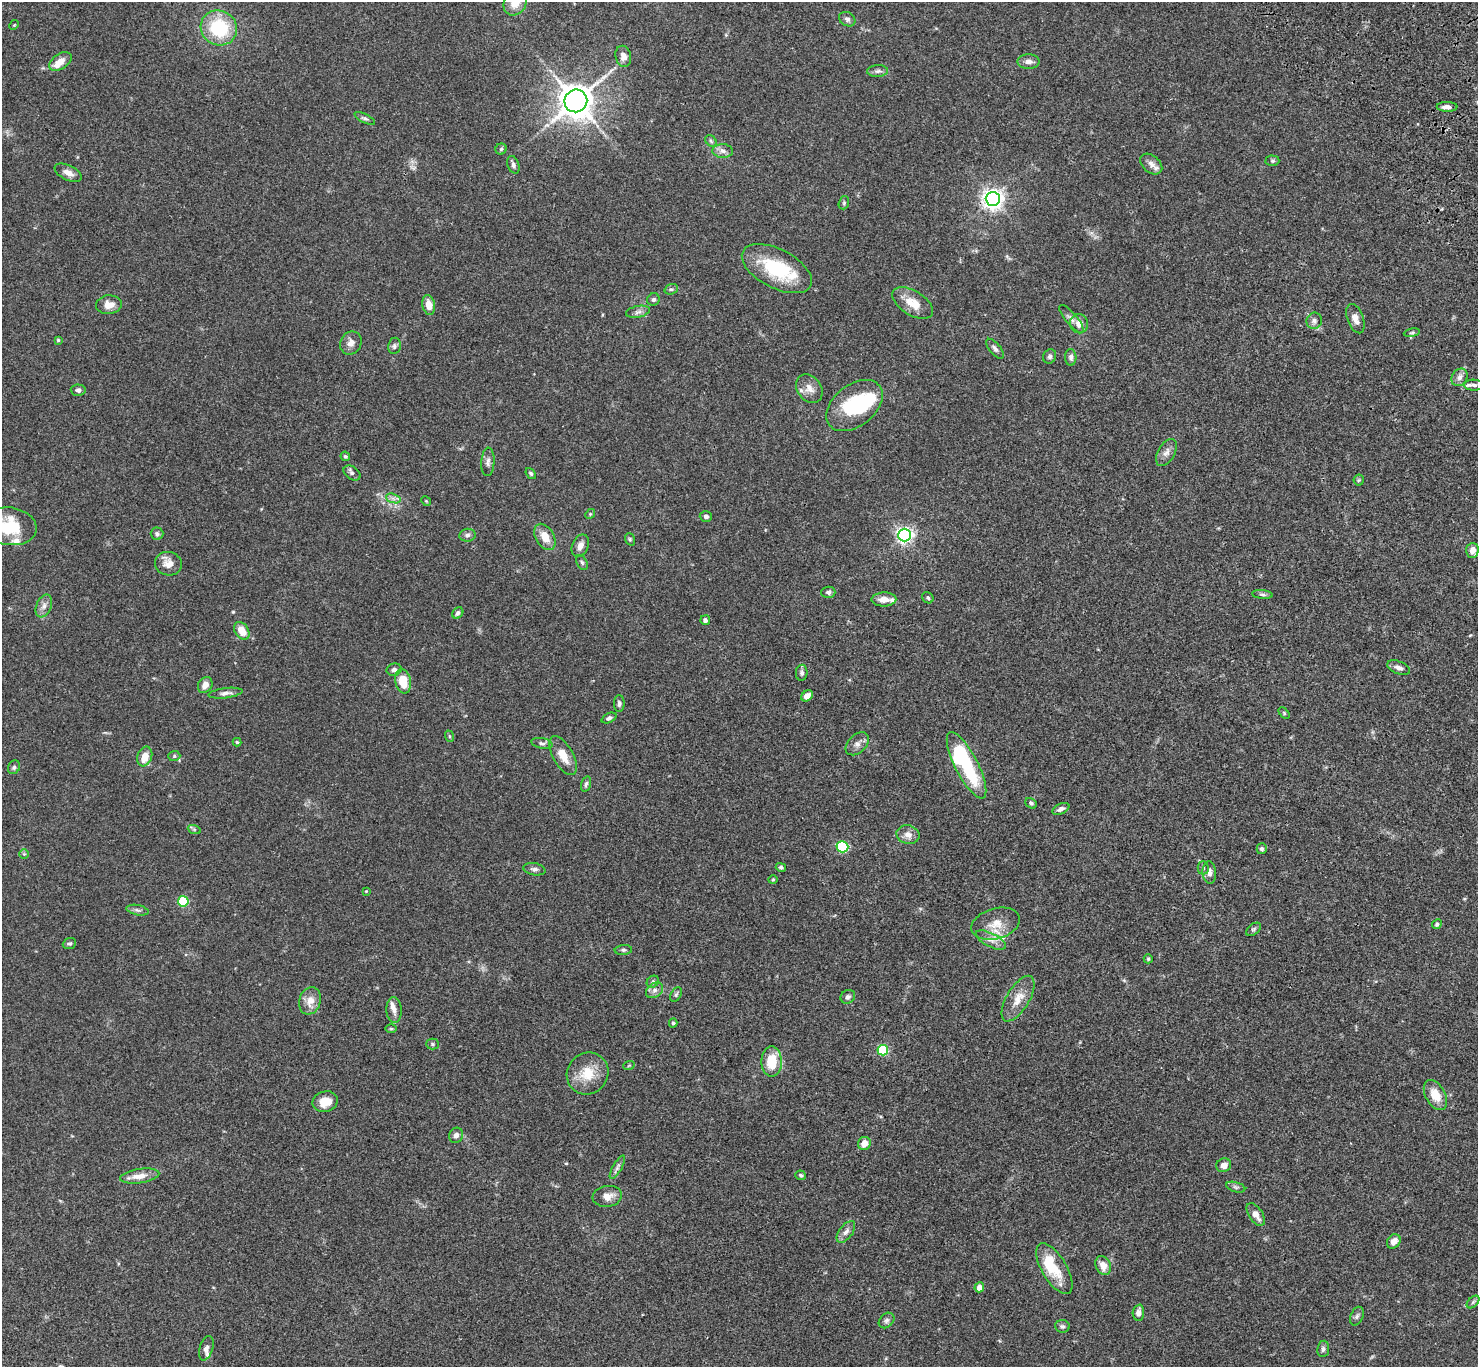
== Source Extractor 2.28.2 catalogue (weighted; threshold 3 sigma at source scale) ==
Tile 10 of 4 x 4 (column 2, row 3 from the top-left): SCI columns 1579-3054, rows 1749-3113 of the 6106 x 6084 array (HDU 1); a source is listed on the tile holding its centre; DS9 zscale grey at full resolution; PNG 1480 x 1369 px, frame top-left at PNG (2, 2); each listed source drawn as its Kron ellipse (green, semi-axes under 4 px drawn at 4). Shown black and unused: <1% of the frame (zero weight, under 3 of 4 exposures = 6% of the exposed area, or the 3 px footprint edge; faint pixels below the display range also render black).
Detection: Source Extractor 2.28.2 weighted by HDU 2 'WHT'; one run over the whole footprint, this tile lists its part. Background 0.0591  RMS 0.0053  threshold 0.0237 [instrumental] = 3 sigma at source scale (4.5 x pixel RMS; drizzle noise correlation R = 1.50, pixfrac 1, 0.05/0.05 arcsec/px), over >= 5 px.
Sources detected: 163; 4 inside a brighter object's white glare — neither listed nor drawn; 9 inside a brighter listed object's ellipse — not listed separately; the other 150 listed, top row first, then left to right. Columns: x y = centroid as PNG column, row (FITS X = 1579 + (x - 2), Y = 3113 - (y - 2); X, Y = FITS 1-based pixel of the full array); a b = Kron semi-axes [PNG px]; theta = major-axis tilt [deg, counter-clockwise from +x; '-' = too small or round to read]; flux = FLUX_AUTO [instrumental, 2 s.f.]
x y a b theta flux
515 3 13 11 60 7
847 19 9 6 -30 1.4
14 25 5 4 - 0.46
219 28 18 17 - 29
623 56 10 7 -77 3.3
60 61 12 7 33 5.6
1029 61 11 7 0 2.5
878 71 10 6 2 1.6
576 101 11 11 - 840
1447 107 10 5 -2 2.4
365 118 11 4 -26 1.2
711 141 6 5 - 1.1
501 149 5 5 - 0.83
723 151 10 6 -3 2.3
1272 161 7 5 -1 0.88
1151 164 13 8 -39 2.9
513 165 9 5 -71 1.6
68 173 15 7 -25 3.6
993 199 7 7 - 310
844 203 7 5 71 0.82
777 269 38 19 -27 32
671 289 7 5 18 0.9
653 299 6 6 - 1.2
913 303 23 12 -31 8.4
109 305 13 9 6 4.5
429 305 10 6 -78 5.5
638 312 12 6 12 2
1071 319 17 5 -49 2.4
1355 319 15 8 -70 3.8
1314 321 8 7 - 1.9
1079 324 10 9 - 4
1412 333 8 4 9 0.81
58 340 4 4 - 0.57
351 343 12 10 58 3.4
394 346 8 6 80 1.4
995 349 12 5 -50 1.6
1050 356 7 6 - 1.4
1071 357 8 5 -87 1.7
1459 377 9 7 55 2.5
1474 385 10 5 -2 1.5
809 388 15 12 -51 4.4
78 390 7 5 -2 1.5
854 406 32 20 38 30
1166 452 15 8 60 2.8
345 456 5 4 - 0.85
488 462 14 6 87 2.2
352 473 9 6 -38 1.5
531 473 6 4 -51 0.82
1359 480 5 5 - 0.73
393 498 7 4 -19 1.5
426 501 5 4 - 0.58
590 514 5 4 - 0.61
706 516 6 5 - 1.4
9 526 27 18 -8 25
157 534 6 6 - 1.2
467 535 8 6 6 1.5
905 535 6 6 - 160
545 537 14 9 -60 6.7
630 539 6 5 - 0.75
580 546 12 8 66 3.2
1472 550 7 6 - 3.6
582 562 8 5 -63 1
168 564 13 11 -12 4.9
828 592 7 5 2 1.3
1262 594 10 4 -5 1.1
928 598 6 5 - 0.97
884 599 12 7 2 4.2
44 606 12 7 68 2.7
458 613 6 5 - 1.4
705 620 5 4 - 1.5
242 631 10 6 -58 7.1
1399 668 12 6 -21 2.5
394 670 7 6 - 1.4
802 673 8 5 87 1.5
403 681 12 8 -80 9.9
205 685 8 7 - 3.3
226 693 17 5 7 2.2
807 696 6 5 - 3.1
619 704 8 5 90 1.2
1284 713 7 4 -46 0.62
609 718 8 4 23 1.2
449 736 6 3 -71 0.56
237 742 4 4 - 0.61
542 743 11 5 -11 1.3
857 744 13 9 45 3
174 756 6 5 - 0.88
563 756 22 10 -61 6.9
145 757 10 7 70 6.7
967 765 37 11 -63 29
14 767 7 6 - 1.2
586 784 8 4 73 1.1
1031 803 6 4 -38 0.93
1061 809 9 5 25 1.7
194 829 7 4 -19 0.82
908 835 11 9 -14 3.4
842 847 6 5 - 54
1262 849 5 5 - 1.2
24 854 5 5 - 0.67
781 867 5 4 - 1.1
1203 868 6 5 - 1.1
534 869 11 6 -10 1.6
1209 873 11 7 -85 2.9
773 880 5 3 - 0.47
366 891 3 2 - 0.36
183 901 5 5 - 28
137 910 11 5 -11 1.5
996 924 25 15 16 9.3
1437 924 5 4 - 0.87
1253 929 8 5 37 0.96
991 940 16 7 -27 3.5
69 943 7 5 21 0.96
623 950 8 5 5 1.1
1148 959 4 4 - 0.63
653 982 6 5 - 0.97
654 990 9 6 39 2
676 995 8 5 63 0.93
848 997 7 6 - 1.4
1018 999 26 11 59 7.5
310 1001 14 10 73 5.5
394 1010 13 7 -87 2.8
673 1023 4 4 - 0.89
391 1029 6 4 -1 0.58
433 1044 6 5 - 0.84
883 1050 5 5 - 36
772 1062 15 10 -89 13
629 1065 6 3 20 0.51
588 1073 21 20 - 12
1435 1095 16 10 -61 7.3
325 1102 13 10 15 7.2
456 1135 8 6 62 2.1
864 1143 7 6 - 5
1224 1165 8 6 28 2.9
617 1167 13 4 60 1.6
801 1175 5 4 - 0.86
140 1176 20 7 8 5.8
1236 1187 10 5 -16 1.1
607 1196 15 10 9 4.9
1256 1214 13 7 -56 4.2
846 1232 13 6 53 2.5
1394 1241 8 6 50 3.6
1103 1265 10 7 -64 4.8
1054 1269 28 12 -59 14
979 1287 5 4 - 3.4
1473 1302 7 4 45 0.95
1138 1313 8 6 85 2.5
1357 1316 10 6 66 1.4
887 1320 9 6 44 1.5
1062 1326 7 6 - 1.2
206 1348 12 6 73 2
1323 1349 8 6 83 1.3
Isophote crosses this tile's border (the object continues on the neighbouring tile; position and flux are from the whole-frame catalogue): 2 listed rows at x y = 515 3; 9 526